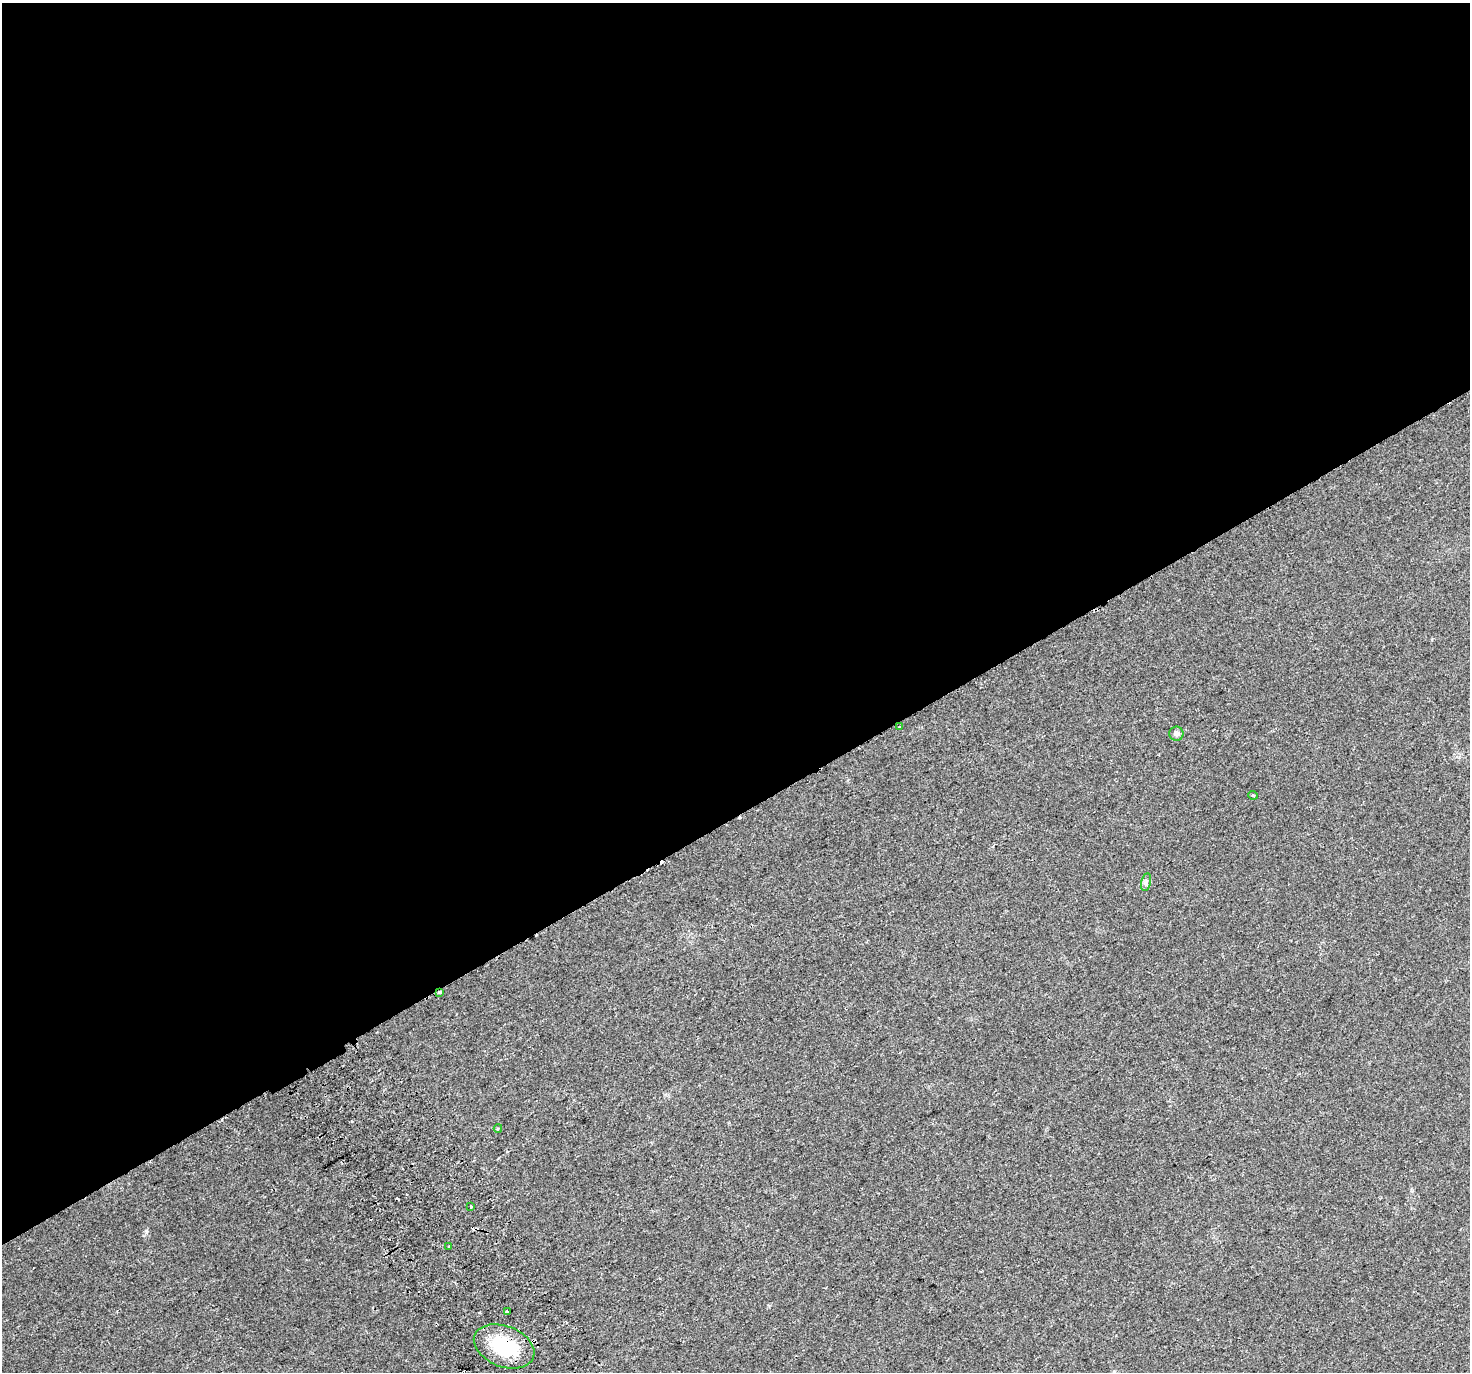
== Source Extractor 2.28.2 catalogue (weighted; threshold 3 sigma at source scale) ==
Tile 2 of 4 x 4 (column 2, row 1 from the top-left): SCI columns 1509-2976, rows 4311-5680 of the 5951 x 5823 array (HDU 1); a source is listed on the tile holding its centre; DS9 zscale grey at full resolution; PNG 1472 x 1374 px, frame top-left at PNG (2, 3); each listed source drawn as its Kron ellipse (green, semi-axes under 4 px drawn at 4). Shown black and unused: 59% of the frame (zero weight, under 2 of 3 exposures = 2% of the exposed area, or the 3 px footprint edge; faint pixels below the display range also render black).
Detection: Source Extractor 2.28.2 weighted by HDU 2 'WHT'; one run over the whole footprint, this tile lists its part. Background 0.0227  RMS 0.0054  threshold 0.0241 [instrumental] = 3 sigma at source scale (4.5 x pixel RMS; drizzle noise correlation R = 1.50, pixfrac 1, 0.0396/0.0396 arcsec/px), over >= 5 px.
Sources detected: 16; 6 cosmic-ray / hot-pixel residue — neither listed nor drawn; the other 10 listed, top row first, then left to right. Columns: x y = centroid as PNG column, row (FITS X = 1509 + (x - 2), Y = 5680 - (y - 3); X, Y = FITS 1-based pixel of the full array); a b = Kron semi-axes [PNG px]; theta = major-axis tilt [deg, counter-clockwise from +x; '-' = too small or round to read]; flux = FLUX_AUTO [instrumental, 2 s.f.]
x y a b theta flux
900 726 3 3 - 4.7
1176 734 7 7 - 1.8
1253 795 5 3 - 0.5
1146 882 9 5 76 1.3
440 992 3 3 - 0.79
498 1128 4 3 - 0.52
471 1206 3 2 - 0.95
449 1246 3 3 - 1.3
508 1312 4 3 - 7
504 1346 31 20 -21 30
Overlapping masked pixels (flux is a lower limit): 3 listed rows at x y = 900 726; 440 992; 504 1346
Unlisted compact peaks at least as high as the median listed source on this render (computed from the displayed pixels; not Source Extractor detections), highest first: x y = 146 1231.